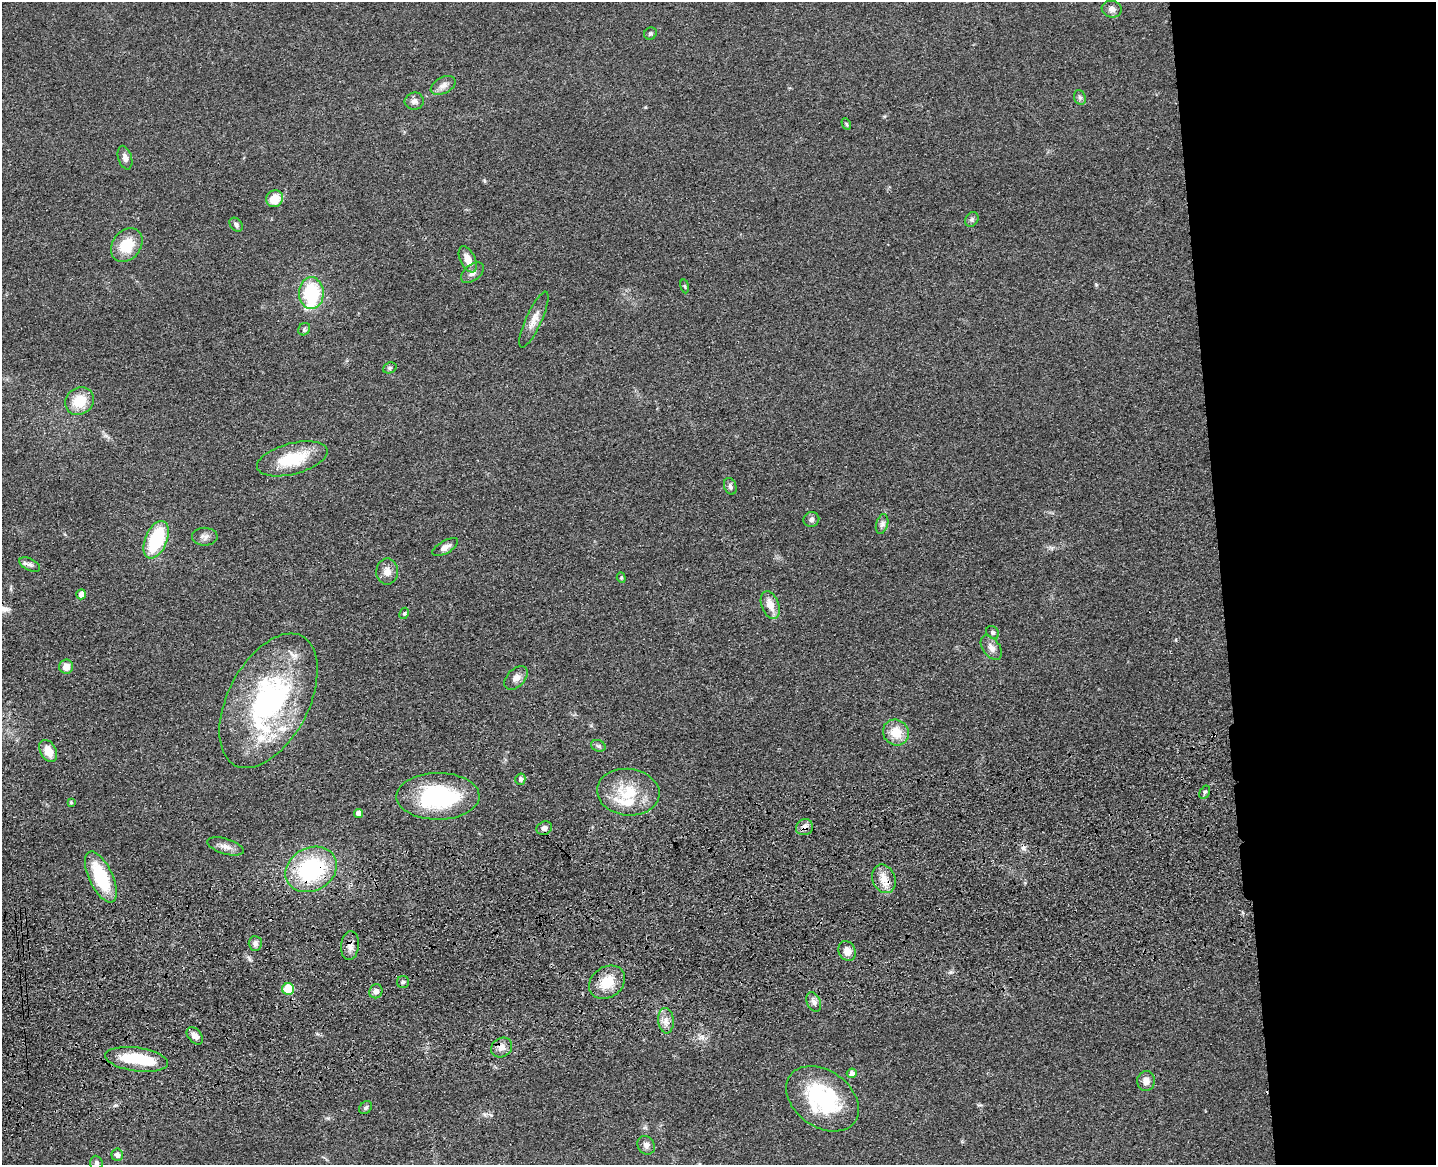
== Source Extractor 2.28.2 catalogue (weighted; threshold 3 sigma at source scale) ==
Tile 6 of 3 x 4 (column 3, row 2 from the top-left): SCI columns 3134-4567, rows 2445-3607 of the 4726 x 4887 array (HDU 1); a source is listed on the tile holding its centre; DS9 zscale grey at full resolution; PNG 1438 x 1167 px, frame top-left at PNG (2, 2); each listed source drawn as its Kron ellipse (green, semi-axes under 4 px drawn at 4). Shown black and unused: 15% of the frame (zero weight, under 3 of 4 exposures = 6% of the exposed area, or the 3 px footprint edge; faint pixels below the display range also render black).
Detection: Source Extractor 2.28.2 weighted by HDU 2 'WHT'; one run over the whole footprint, this tile lists its part. Background 0.0547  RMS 0.0057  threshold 0.0257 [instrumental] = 3 sigma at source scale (4.5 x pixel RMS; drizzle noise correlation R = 1.50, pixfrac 1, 0.05/0.05 arcsec/px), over >= 5 px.
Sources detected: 77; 1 inside a brighter object's white glare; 1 cosmic-ray / hot-pixel residue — neither listed nor drawn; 4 inside a brighter listed object's ellipse — not listed separately; the other 71 listed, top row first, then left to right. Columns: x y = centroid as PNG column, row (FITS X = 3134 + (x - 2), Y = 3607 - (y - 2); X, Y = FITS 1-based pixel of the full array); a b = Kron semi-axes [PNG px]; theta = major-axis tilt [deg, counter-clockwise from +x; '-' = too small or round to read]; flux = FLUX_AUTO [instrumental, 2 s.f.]
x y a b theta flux
1112 9 10 8 -16 2.8
650 34 6 6 - 1
443 85 13 8 28 3.2
1080 97 7 5 -68 1.4
414 101 9 8 - 2.4
846 124 6 4 -60 0.71
125 158 12 7 -73 2.5
275 199 9 8 - 11
972 219 8 6 56 1.2
236 225 8 6 -53 1.7
127 245 18 14 53 16
468 259 14 7 -65 5.5
472 273 13 8 38 3
685 286 7 3 -81 0.68
311 293 16 12 -88 34
534 320 30 8 66 5.7
304 329 6 5 - 1.1
390 368 7 5 21 1
79 401 15 13 35 13
292 459 36 15 15 24
730 486 8 6 -71 1.5
811 519 8 7 - 1.9
882 524 10 6 74 1.9
205 537 13 9 -1 2.7
156 540 20 11 67 34
445 547 14 6 29 3.1
30 565 11 6 -25 2
387 571 13 11 89 4.6
621 578 5 4 - 0.76
81 594 5 4 - 4.3
770 605 14 8 -69 6.9
404 613 6 4 61 0.86
992 632 7 5 -46 1.2
991 648 14 8 -55 3.8
66 667 7 7 - 4.8
516 678 14 9 45 3.6
268 701 73 40 62 120
896 732 13 12 - 11
598 746 7 5 -21 1.4
48 751 12 8 -61 8.7
520 779 6 5 - 1.5
628 792 31 23 -6 23
1205 792 7 4 60 1.1
438 796 41 23 1 58
71 802 4 4 - 0.61
358 813 4 4 - 3.7
804 827 9 8 - 3.1
544 828 8 6 28 2.2
225 846 19 7 -17 4
311 869 27 21 27 58
101 877 27 12 -65 30
884 879 15 11 -67 6.6
255 943 7 6 - 2.1
350 946 14 9 84 3.8
847 951 10 8 -65 4.7
403 982 6 6 - 1.2
607 982 19 15 35 13
288 989 6 6 - 17
376 991 7 6 - 2.8
814 1002 10 7 -65 2.2
666 1021 13 8 -86 4
195 1036 10 6 -49 3.6
502 1047 11 9 36 4.1
136 1059 31 12 -8 26
852 1073 5 4 - 2.8
1146 1081 10 9 - 4.2
822 1099 40 28 -36 55
366 1108 7 5 44 1.3
646 1145 10 8 -54 2.5
117 1155 6 5 - 2.5
96 1163 7 6 - 1.8
Overlapping masked pixels (flux is a lower limit): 5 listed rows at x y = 804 827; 311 869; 884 879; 350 946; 502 1047
Isophote crosses this tile's border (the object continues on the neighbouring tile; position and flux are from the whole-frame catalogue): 1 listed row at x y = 96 1163